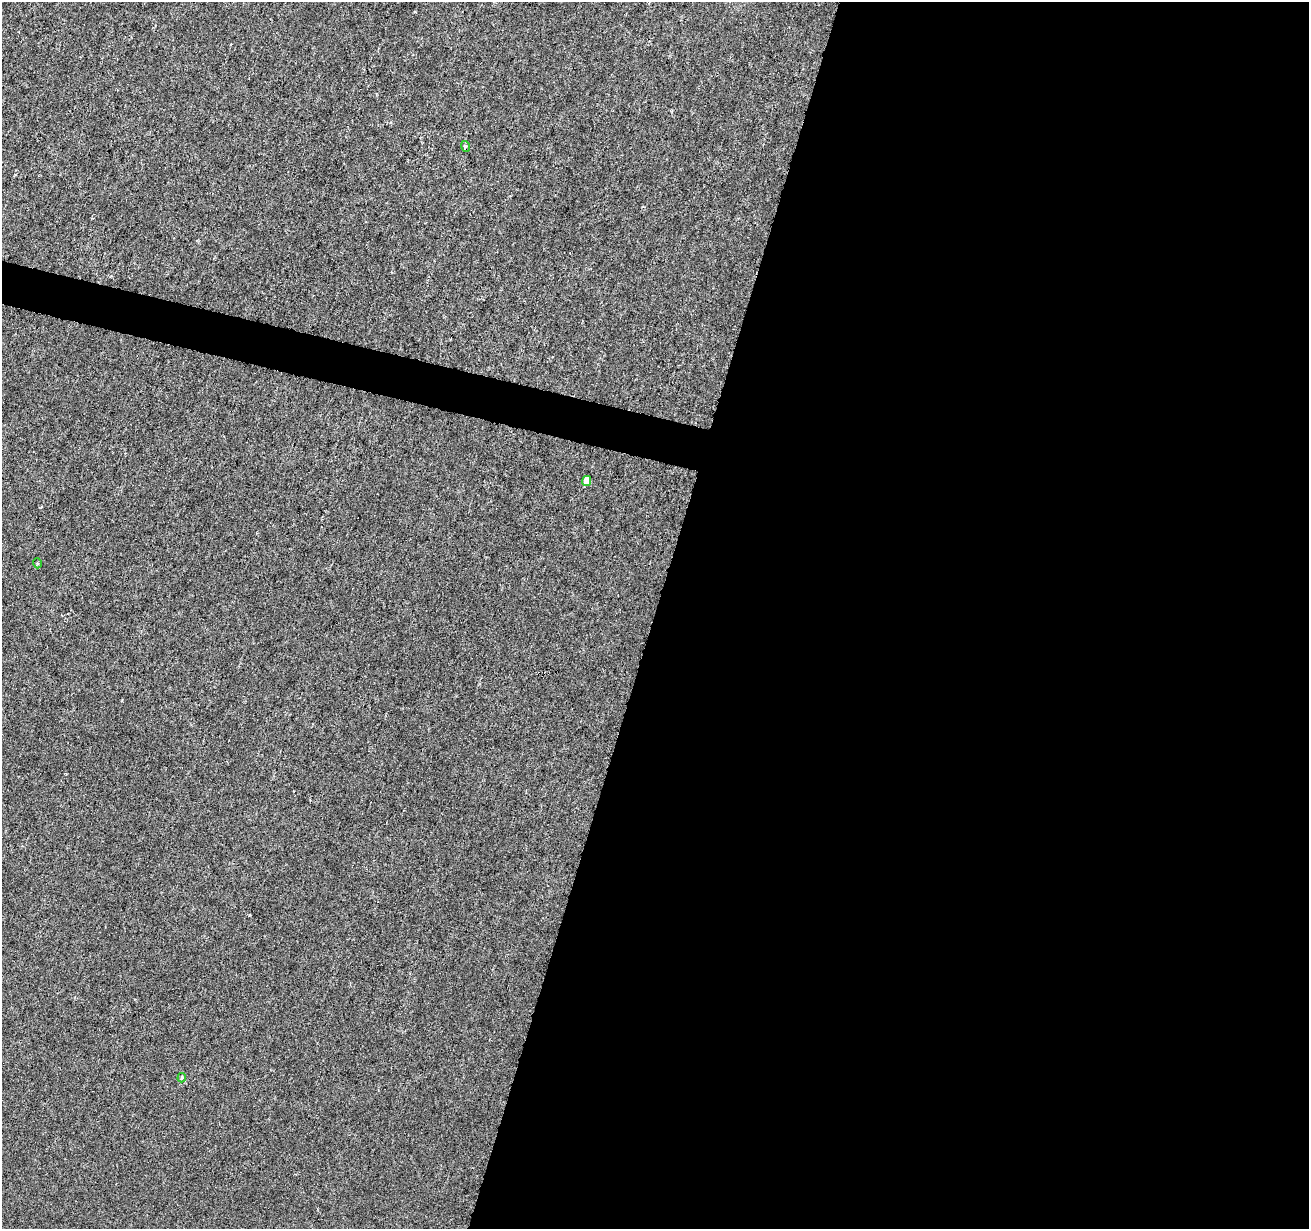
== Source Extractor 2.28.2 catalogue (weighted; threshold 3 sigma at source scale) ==
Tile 12 of 4 x 4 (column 4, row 3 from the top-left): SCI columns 3921-5227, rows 1447-2673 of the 5238 x 5411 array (HDU 1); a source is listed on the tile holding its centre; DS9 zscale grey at full resolution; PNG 1311 x 1231 px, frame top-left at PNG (2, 2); each listed source drawn as its Kron ellipse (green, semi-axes under 4 px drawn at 4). Shown black and unused: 52% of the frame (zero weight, under 3 of 6 exposures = <1% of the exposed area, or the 3 px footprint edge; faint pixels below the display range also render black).
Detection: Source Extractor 2.28.2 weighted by HDU 2 'WHT'; one run over the whole footprint, this tile lists its part. Background -2.38e-04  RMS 0.0015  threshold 0.00616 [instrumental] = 3 sigma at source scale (4.09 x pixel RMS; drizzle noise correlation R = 1.36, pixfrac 0.8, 0.0396/0.0396 arcsec/px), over >= 5 px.
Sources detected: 4; all 4 listed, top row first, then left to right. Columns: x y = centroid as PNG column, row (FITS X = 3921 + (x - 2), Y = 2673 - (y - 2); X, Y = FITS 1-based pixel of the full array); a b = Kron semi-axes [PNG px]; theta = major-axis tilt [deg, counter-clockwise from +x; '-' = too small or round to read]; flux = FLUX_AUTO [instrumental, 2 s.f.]
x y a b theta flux
465 146 5 3 - 0.18
587 481 5 4 - 2
37 563 5 3 - 0.14
182 1078 5 3 - 0.16